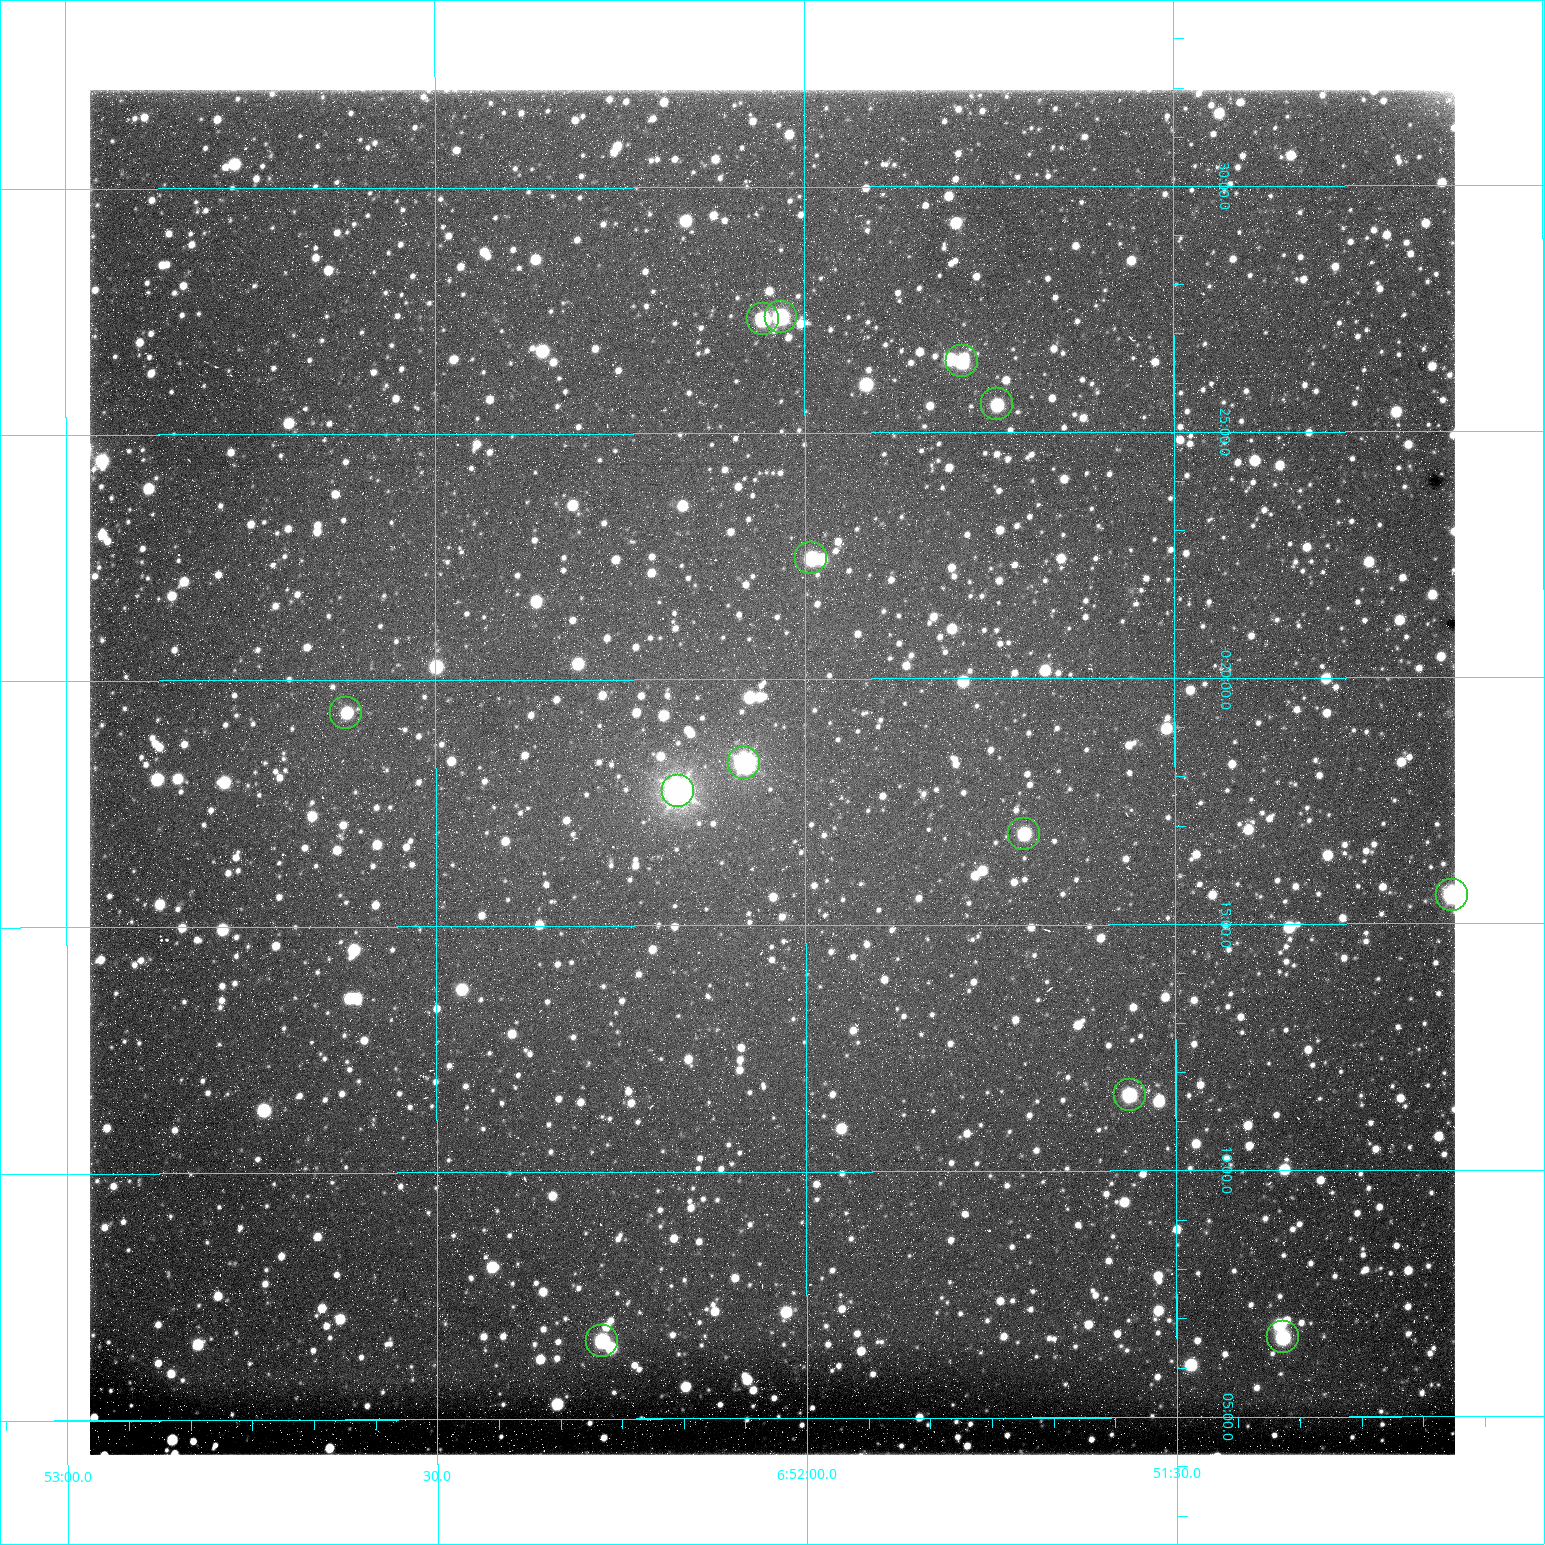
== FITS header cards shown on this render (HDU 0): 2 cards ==
NAXIS1  =                 1365 /fastest changing axis
NAXIS2  =                 1365 /next to fastest changing axis

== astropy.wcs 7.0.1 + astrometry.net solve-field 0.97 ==
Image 1365 x 1365 px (HDU 0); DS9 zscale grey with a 90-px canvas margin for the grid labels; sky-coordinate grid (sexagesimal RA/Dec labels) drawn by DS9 from the SOLVED WCS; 13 Tycho-2 reference stars matched to detected sources circled (green)
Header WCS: RA---TAN/DEC--TAN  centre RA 06:52:03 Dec -00:18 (103.01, -0.30 deg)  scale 1.22 arcsec/px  FOV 27.7' x 27.7'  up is -180 deg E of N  parity flipped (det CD > 0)
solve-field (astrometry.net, Tycho-2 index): VERIFIED the header's WCS against the Tycho-2 star catalogue (13 matches, 0 conflicts) and refined it, rather than solving blind
Solved WCS: RA---TAN-SIP/DEC--TAN-SIP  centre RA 06:52:03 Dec -00:18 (103.01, -0.30 deg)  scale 1.22 arcsec/px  FOV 27.7' x 27.7'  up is -180 deg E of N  parity flipped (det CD > 0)
The solver's refit moves the header's centre by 0.31 arcsec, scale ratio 0.9998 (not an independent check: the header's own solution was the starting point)
Tycho-2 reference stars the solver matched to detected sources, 13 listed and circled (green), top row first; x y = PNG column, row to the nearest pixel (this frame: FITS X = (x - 90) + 1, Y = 1365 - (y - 90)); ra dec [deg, ICRS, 3 dp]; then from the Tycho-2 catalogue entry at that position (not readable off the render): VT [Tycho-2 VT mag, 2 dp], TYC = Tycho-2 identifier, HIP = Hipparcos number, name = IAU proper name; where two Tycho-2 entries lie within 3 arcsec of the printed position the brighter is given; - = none
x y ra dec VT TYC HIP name
781 317 103.008 -0.456 10.52 4800-923-1 - -
763 319 103.014 -0.455 10.17 4800-1475-1 - -
962 361 102.947 -0.441 11.03 4800-2583-1 - -
997 404 102.935 -0.426 11.15 4800-249-1 - -
811 558 102.998 -0.374 11.01 4800-1403-1 - -
346 713 103.155 -0.322 11.02 4801-48-1 - -
744 763 103.021 -0.305 9.51 4800-1727-1 - -
678 791 103.043 -0.296 8.36 4800-1343-1 32977 -
1024 834 102.926 -0.281 10.67 4800-765-1 - -
1452 895 102.781 -0.260 9.01 4800-867-1 - -
1130 1095 102.891 -0.192 10.69 4800-469-1 - -
1283 1337 102.839 -0.110 10.73 4800-214-1 - -
602 1341 103.069 -0.110 10.30 4800-2617-1 - -